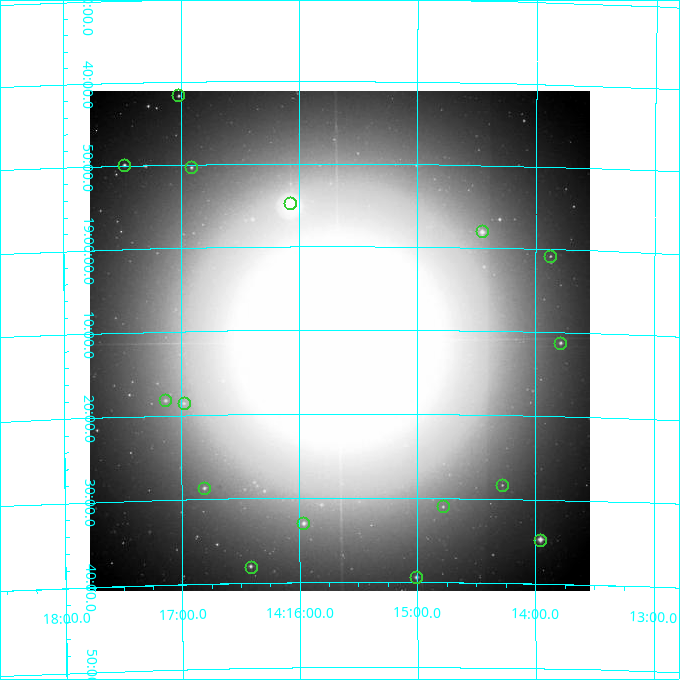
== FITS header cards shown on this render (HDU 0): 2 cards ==
NAXIS1  =                  500
NAXIS2  =                  500

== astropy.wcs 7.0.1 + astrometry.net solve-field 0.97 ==
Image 500 x 500 px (HDU 0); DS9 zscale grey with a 90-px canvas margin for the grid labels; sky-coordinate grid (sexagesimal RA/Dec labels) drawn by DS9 from the SOLVED WCS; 16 Tycho-2 reference stars matched to detected sources circled (green)
Header WCS: none
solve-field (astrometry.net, Tycho-2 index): SOLVED blind (the file carries no WCS)
Solved WCS: RA---TAN-SIP/DEC--TAN-SIP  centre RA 14:15:39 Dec +19:11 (213.91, +19.19 deg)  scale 7.2 arcsec/px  FOV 60.0' x 59.8'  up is -180 deg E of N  parity flipped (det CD > 0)
(file carries no celestial WCS; the grid is the blind solution)
Tycho-2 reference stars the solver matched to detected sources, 16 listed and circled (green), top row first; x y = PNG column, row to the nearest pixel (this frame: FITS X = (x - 90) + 1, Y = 500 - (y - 91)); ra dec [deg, ICRS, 3 dp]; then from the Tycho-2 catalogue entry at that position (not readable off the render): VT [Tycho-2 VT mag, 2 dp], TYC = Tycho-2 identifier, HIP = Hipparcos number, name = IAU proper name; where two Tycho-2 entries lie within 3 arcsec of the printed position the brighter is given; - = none
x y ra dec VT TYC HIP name
178 95 214.255 +18.693 10.48 1472-260-1 - -
124 165 214.369 +18.831 10.40 1472-225-1 - -
191 167 214.228 +18.837 10.98 1472-481-1 - -
290 203 214.017 +18.912 5.99 1472-1427-1 - -
482 231 213.613 +18.966 9.06 1472-794-1 - -
550 256 213.469 +19.014 11.50 1472-363-1 - -
560 343 213.447 +19.187 10.33 1472-1375-1 - -
165 400 214.284 +19.303 10.65 1472-613-1 - -
184 403 214.245 +19.309 11.43 1472-758-1 - -
502 485 213.570 +19.472 12.08 1472-781-1 - -
204 488 214.202 +19.478 10.57 1472-200-1 - -
443 506 213.696 +19.516 11.79 1472-716-1 - -
303 523 213.991 +19.549 9.56 1472-65-1 - -
540 540 213.489 +19.580 8.37 1472-535-1 - -
251 567 214.104 +19.634 10.30 1472-238-1 - -
416 577 213.752 +19.656 10.29 1472-811-1 - -